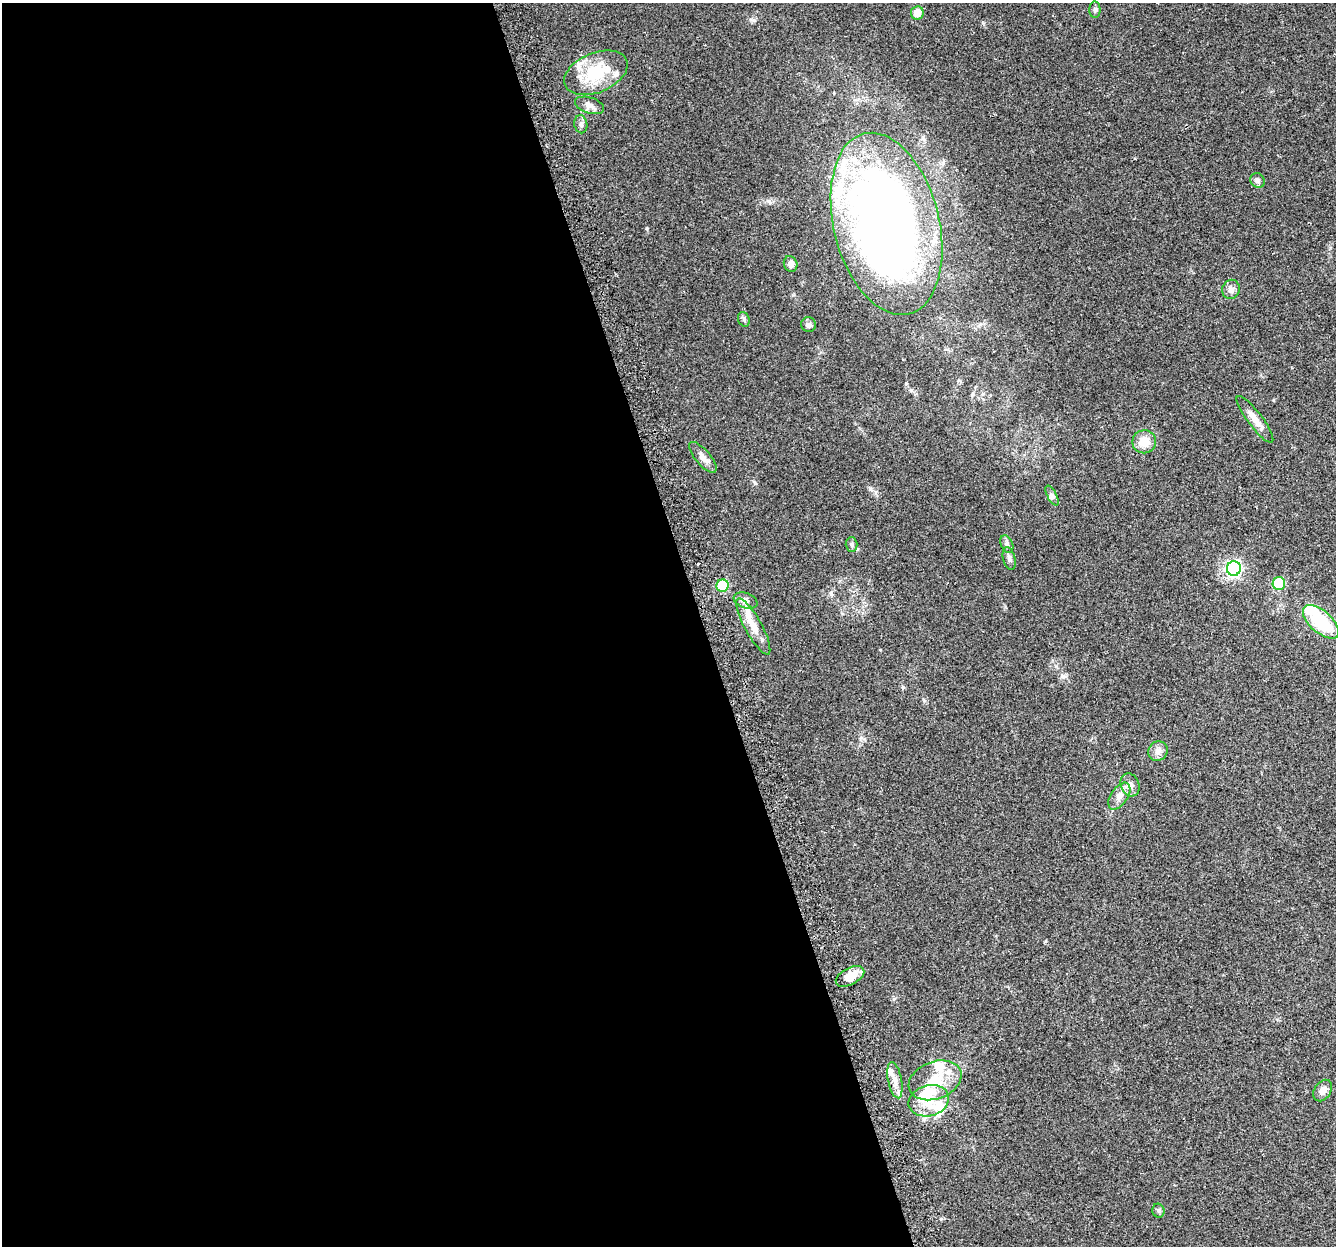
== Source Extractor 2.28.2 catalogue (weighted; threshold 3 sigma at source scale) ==
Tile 9 of 4 x 4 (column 1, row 3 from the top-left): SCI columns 31-1364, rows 1316-2559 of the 5397 x 5168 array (HDU 1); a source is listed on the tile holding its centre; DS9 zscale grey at full resolution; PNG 1338 x 1248 px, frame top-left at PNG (2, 3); each listed source drawn as its Kron ellipse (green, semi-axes under 4 px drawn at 4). Shown black and unused: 53% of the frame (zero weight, under 2 of 3 exposures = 2% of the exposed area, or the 3 px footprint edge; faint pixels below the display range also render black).
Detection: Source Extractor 2.28.2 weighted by HDU 2 'WHT'; one run over the whole footprint, this tile lists its part. Background 0.0744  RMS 0.0084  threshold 0.0379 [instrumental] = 3 sigma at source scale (4.5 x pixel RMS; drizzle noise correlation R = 1.50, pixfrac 1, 0.0396/0.0396 arcsec/px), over >= 5 px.
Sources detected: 47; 3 inside a brighter object's white glare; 1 cosmic-ray / hot-pixel residue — neither listed nor drawn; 10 inside a brighter listed object's ellipse — not listed separately; the other 33 listed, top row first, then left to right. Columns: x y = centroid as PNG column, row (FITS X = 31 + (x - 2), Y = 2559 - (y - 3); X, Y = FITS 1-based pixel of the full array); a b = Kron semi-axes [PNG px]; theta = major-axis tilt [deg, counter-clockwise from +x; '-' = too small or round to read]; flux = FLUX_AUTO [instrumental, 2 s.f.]
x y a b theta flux
1095 10 8 5 90 1.8
917 13 7 6 - 7.8
596 73 33 20 23 36
590 105 15 7 -18 4.4
581 124 9 6 -81 2.4
1257 180 7 7 - 2.3
886 224 93 52 -76 640
791 264 8 6 -70 4.5
1231 289 10 8 72 3.9
744 319 7 5 -69 1.7
808 324 7 7 - 2.2
1255 419 29 7 -53 8.4
1144 442 12 11 - 13
703 457 19 7 -50 5.4
1052 496 11 4 -63 2.2
851 544 7 6 - 1.8
1007 544 9 6 -66 2.3
1009 559 12 6 -76 3.1
1234 568 7 7 - 190
1279 583 6 6 - 39
722 586 6 6 - 45
746 601 12 7 -20 3.8
1321 622 22 11 -42 49
753 626 31 8 -61 12
1158 751 10 9 - 4.6
1130 785 12 9 -71 4.9
1119 796 15 8 56 6.2
850 976 15 8 28 11
895 1080 18 7 -79 6.9
935 1080 27 18 21 24
1323 1091 11 8 56 5.1
929 1101 20 15 15 19
1158 1211 7 6 - 1.8
Unlisted compact peaks at least as high as the median listed source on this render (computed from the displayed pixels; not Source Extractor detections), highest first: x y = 647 228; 769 201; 831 593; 1063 676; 941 1219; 1056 666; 754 482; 1045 941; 880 650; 870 489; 753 20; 911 390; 861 738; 903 687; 906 383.